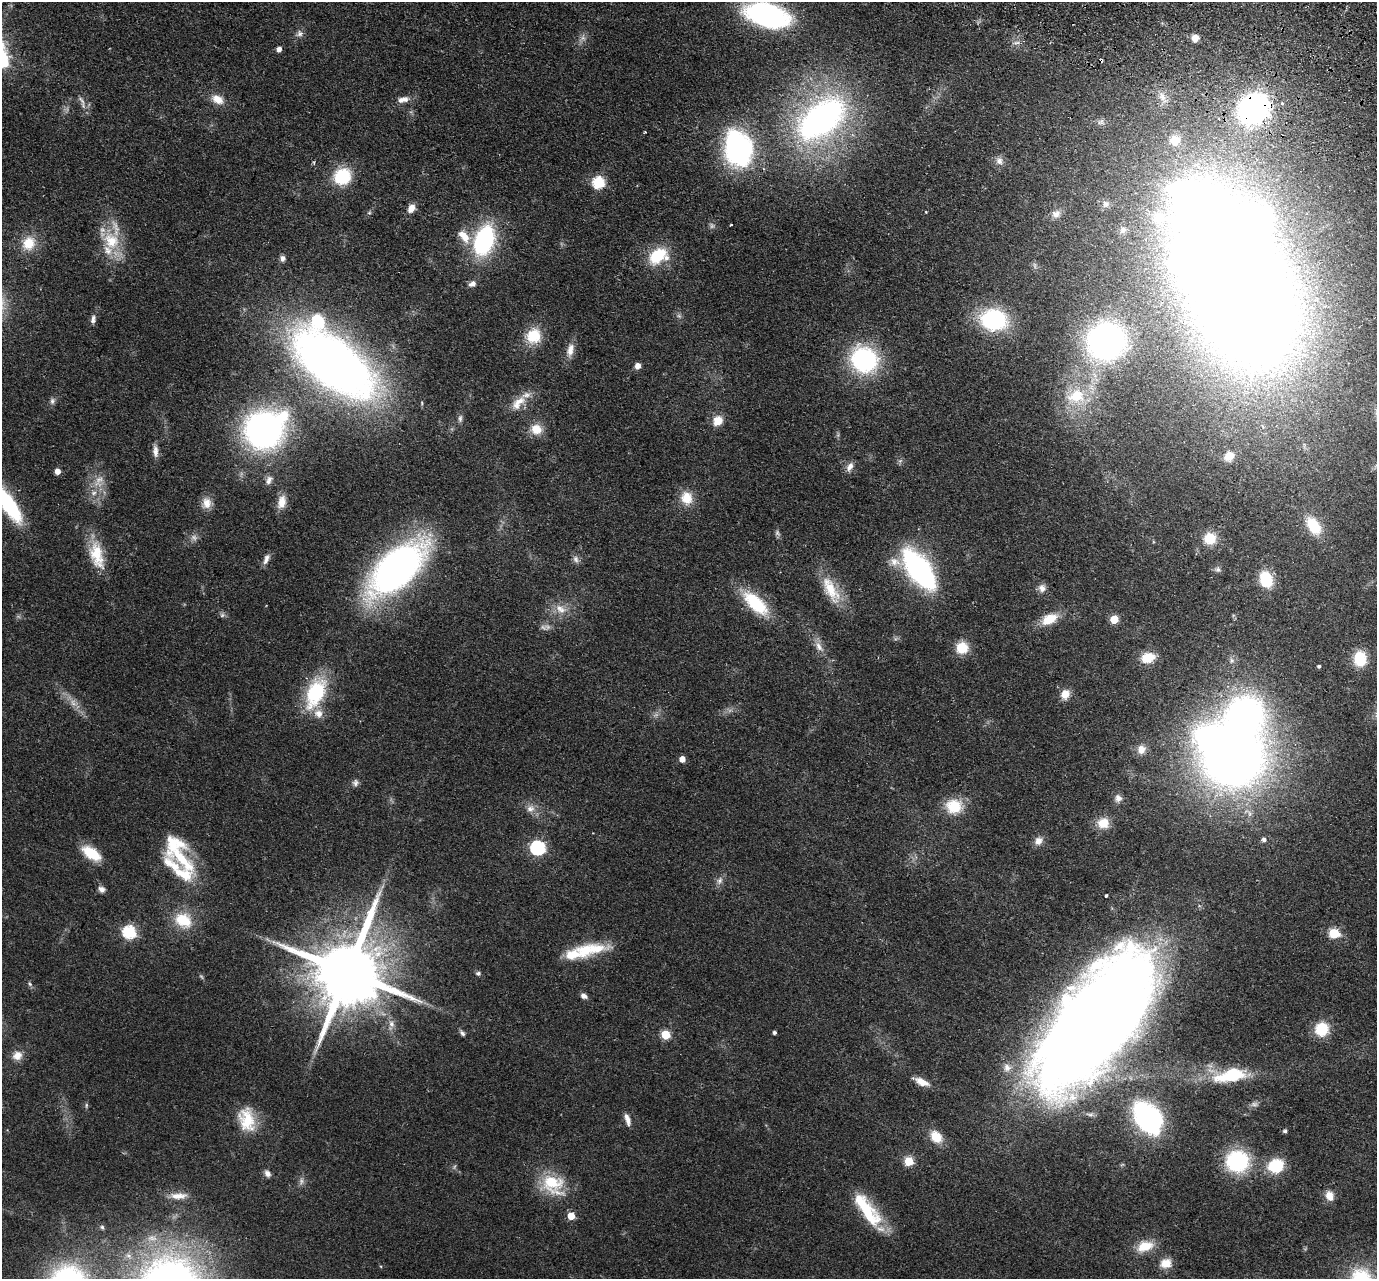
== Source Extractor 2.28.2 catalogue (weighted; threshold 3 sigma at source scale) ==
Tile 10 of 4 x 4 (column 2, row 3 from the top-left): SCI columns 1400-2774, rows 1600-2876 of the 5549 x 5621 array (HDU 1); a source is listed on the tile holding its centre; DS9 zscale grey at full resolution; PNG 1379 x 1281 px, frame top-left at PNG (2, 2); no overlay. Shown black and unused: <1% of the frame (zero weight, under 2 of 3 exposures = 3% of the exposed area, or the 3 px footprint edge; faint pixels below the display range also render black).
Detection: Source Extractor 2.28.2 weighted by HDU 2 'WHT'; one run over the whole footprint, this tile lists its part. Background 0.0798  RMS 0.008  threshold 0.0358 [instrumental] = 3 sigma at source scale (4.5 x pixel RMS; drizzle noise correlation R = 1.50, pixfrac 1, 0.05/0.05 arcsec/px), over >= 5 px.
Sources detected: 168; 8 too faint to see at this stretch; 10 inside a brighter object's white glare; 1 cosmic-ray / hot-pixel residue — not listed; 10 inside a brighter listed object's ellipse — not listed separately; the other 139 listed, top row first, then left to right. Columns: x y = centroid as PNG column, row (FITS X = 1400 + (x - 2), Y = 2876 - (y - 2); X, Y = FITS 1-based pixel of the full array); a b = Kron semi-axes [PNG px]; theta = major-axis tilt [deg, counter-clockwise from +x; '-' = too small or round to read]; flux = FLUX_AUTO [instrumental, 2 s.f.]
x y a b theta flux
767 15 37 19 -15 150
300 33 10 9 - 3.4
583 38 9 6 -77 3
1195 38 6 6 - 8.3
1017 43 9 4 9 2.2
279 49 4 4 - 4.4
1162 97 13 7 -70 5.8
217 99 16 10 -29 9.8
403 99 16 8 13 5.9
82 102 20 5 -69 4.1
1282 103 3 3 - 1.6
1254 109 26 22 45 200
821 119 55 33 39 270
1101 122 10 8 9 3.1
645 132 4 3 - 0.66
1175 140 14 13 - 13
738 148 25 18 -75 240
999 161 11 9 -80 4.6
342 176 15 14 - 43
598 182 6 6 - 87
1106 204 10 8 18 2.9
411 208 9 7 57 7.3
369 213 6 4 18 1
1056 214 12 10 26 5.3
731 225 3 2 - 0.82
1123 230 8 7 - 2.2
464 236 20 10 -54 13
484 240 28 17 70 100
111 241 28 22 -58 31
29 243 19 15 63 17
657 256 20 13 41 33
283 258 8 6 -89 2.7
472 284 9 7 24 3.8
1249 306 87 75 -78 1500
679 316 8 5 -44 1.8
93 319 11 6 88 3
994 320 20 16 -5 100
534 336 19 17 59 22
1106 341 32 30 23 230
570 350 19 9 76 7.7
864 360 25 23 -39 110
333 364 74 34 -38 800
638 366 5 4 - 8.1
1076 396 29 23 16 37
52 401 9 7 83 2.6
518 403 26 12 46 13
460 418 11 6 85 2.4
718 421 12 10 51 11
536 429 14 13 - 12
264 430 33 28 31 270
155 451 16 7 -88 5
1229 456 13 10 48 7.7
900 461 7 5 44 1.6
850 467 13 7 61 4.6
58 471 4 4 - 6.9
269 480 14 8 63 4.4
94 493 8 6 22 3.2
687 498 17 15 -78 14
282 502 17 10 78 9.3
206 503 15 12 87 8.4
9 505 35 11 -57 85
1313 526 23 14 -56 25
777 533 8 6 -70 2
1210 538 12 12 - 18
97 555 37 16 -76 26
266 559 15 6 68 4.1
576 559 11 7 -70 3.3
397 569 52 25 44 400
919 569 31 15 -51 220
1218 569 8 7 - 2.2
1266 579 15 11 -71 31
1042 588 10 9 - 4.7
831 590 42 16 -61 25
756 603 35 15 -44 43
561 609 18 11 -31 10
1049 619 20 11 28 17
1114 619 5 5 - 26
819 647 17 9 -56 6.7
962 648 13 13 - 16
1148 658 15 11 15 15
1360 659 15 12 89 26
1319 666 4 3 - 1.6
316 693 34 18 66 63
1065 694 12 10 57 8.8
73 703 12 8 -68 5.1
1141 749 11 10 - 6.4
682 759 5 5 - 7.6
1234 759 39 31 13 730
355 783 9 8 - 2.8
1118 798 10 9 - 4.4
954 806 19 17 -5 24
530 809 11 10 - 5.6
1249 813 16 8 -36 6.2
1103 823 14 13 - 13
1264 840 5 5 - 2.6
1038 841 12 9 42 5.4
538 848 6 6 - 160
91 853 24 12 -34 21
182 859 47 14 -45 38
720 881 11 7 65 3.6
102 889 9 7 -32 3.3
1106 895 3 3 - 5
183 920 24 19 -33 25
129 932 6 6 - 110
1334 933 6 5 - 50
596 949 39 14 8 24
347 972 22 17 65 10000
478 973 7 6 - 1.6
30 984 6 5 - 1.5
584 996 7 6 - 3.5
391 1024 10 7 -72 4
1095 1024 115 47 52 2300
1322 1029 13 12 - 25
774 1032 3 3 - 1.8
462 1033 9 5 -53 2.1
665 1035 5 5 - 37
17 1055 13 12 - 7.4
1007 1068 12 11 - 6.7
1231 1075 48 17 11 43
921 1082 18 7 -25 9.1
1254 1104 11 6 5 2.8
86 1105 7 4 82 1.2
1147 1117 24 15 -54 210
627 1119 16 6 -72 5.1
247 1120 30 19 -76 26
1285 1131 5 4 - 1.7
936 1137 13 10 -49 15
909 1161 5 5 - 36
1237 1161 21 20 - 75
1276 1166 11 9 20 50
267 1173 9 7 -61 3.5
552 1184 32 24 -33 37
178 1196 25 9 1 9.2
1330 1196 13 10 -66 7.2
868 1212 43 20 -59 43
571 1216 5 5 - 19
102 1227 5 5 - 1.3
1145 1246 20 11 17 15
1166 1263 13 10 9 10
Overlapping masked pixels (flux is a lower limit): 2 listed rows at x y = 1254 109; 1095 1024
Isophote crosses this tile's border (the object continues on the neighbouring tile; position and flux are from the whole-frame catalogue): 2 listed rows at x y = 767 15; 9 505